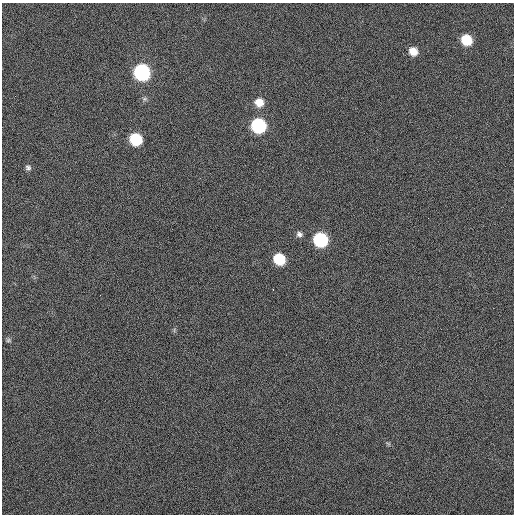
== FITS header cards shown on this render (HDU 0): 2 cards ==
NAXIS1  =                  512 / Axis length
NAXIS2  =                  512 / Axis length

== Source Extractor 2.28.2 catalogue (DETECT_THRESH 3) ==
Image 512 x 512 px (HDU 0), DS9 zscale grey, 1 PNG px = 1 image px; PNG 516 x 516 px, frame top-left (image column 1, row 512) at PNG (2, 3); no overlay
Background 43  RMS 4.8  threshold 14.5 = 3 sigma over >= 5 px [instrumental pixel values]
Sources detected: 14; all 14 listed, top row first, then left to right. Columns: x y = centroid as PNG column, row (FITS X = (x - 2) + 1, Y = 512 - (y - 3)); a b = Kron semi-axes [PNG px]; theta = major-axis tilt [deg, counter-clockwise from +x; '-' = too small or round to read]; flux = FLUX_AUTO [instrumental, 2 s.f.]
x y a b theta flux
466 40 8 8 - 11000
413 51 8 7 - 3700
142 72 9 9 - 63000
259 102 9 9 - 4100
258 126 9 9 - 40000
136 139 9 8 - 18000
28 168 8 6 -38 890
299 234 8 7 - 1100
320 240 9 8 - 39000
279 259 9 8 - 14000
273 289 3 2 - 280
100 295 2 2 - 150
8 340 7 5 2 600
388 443 7 4 -19 460